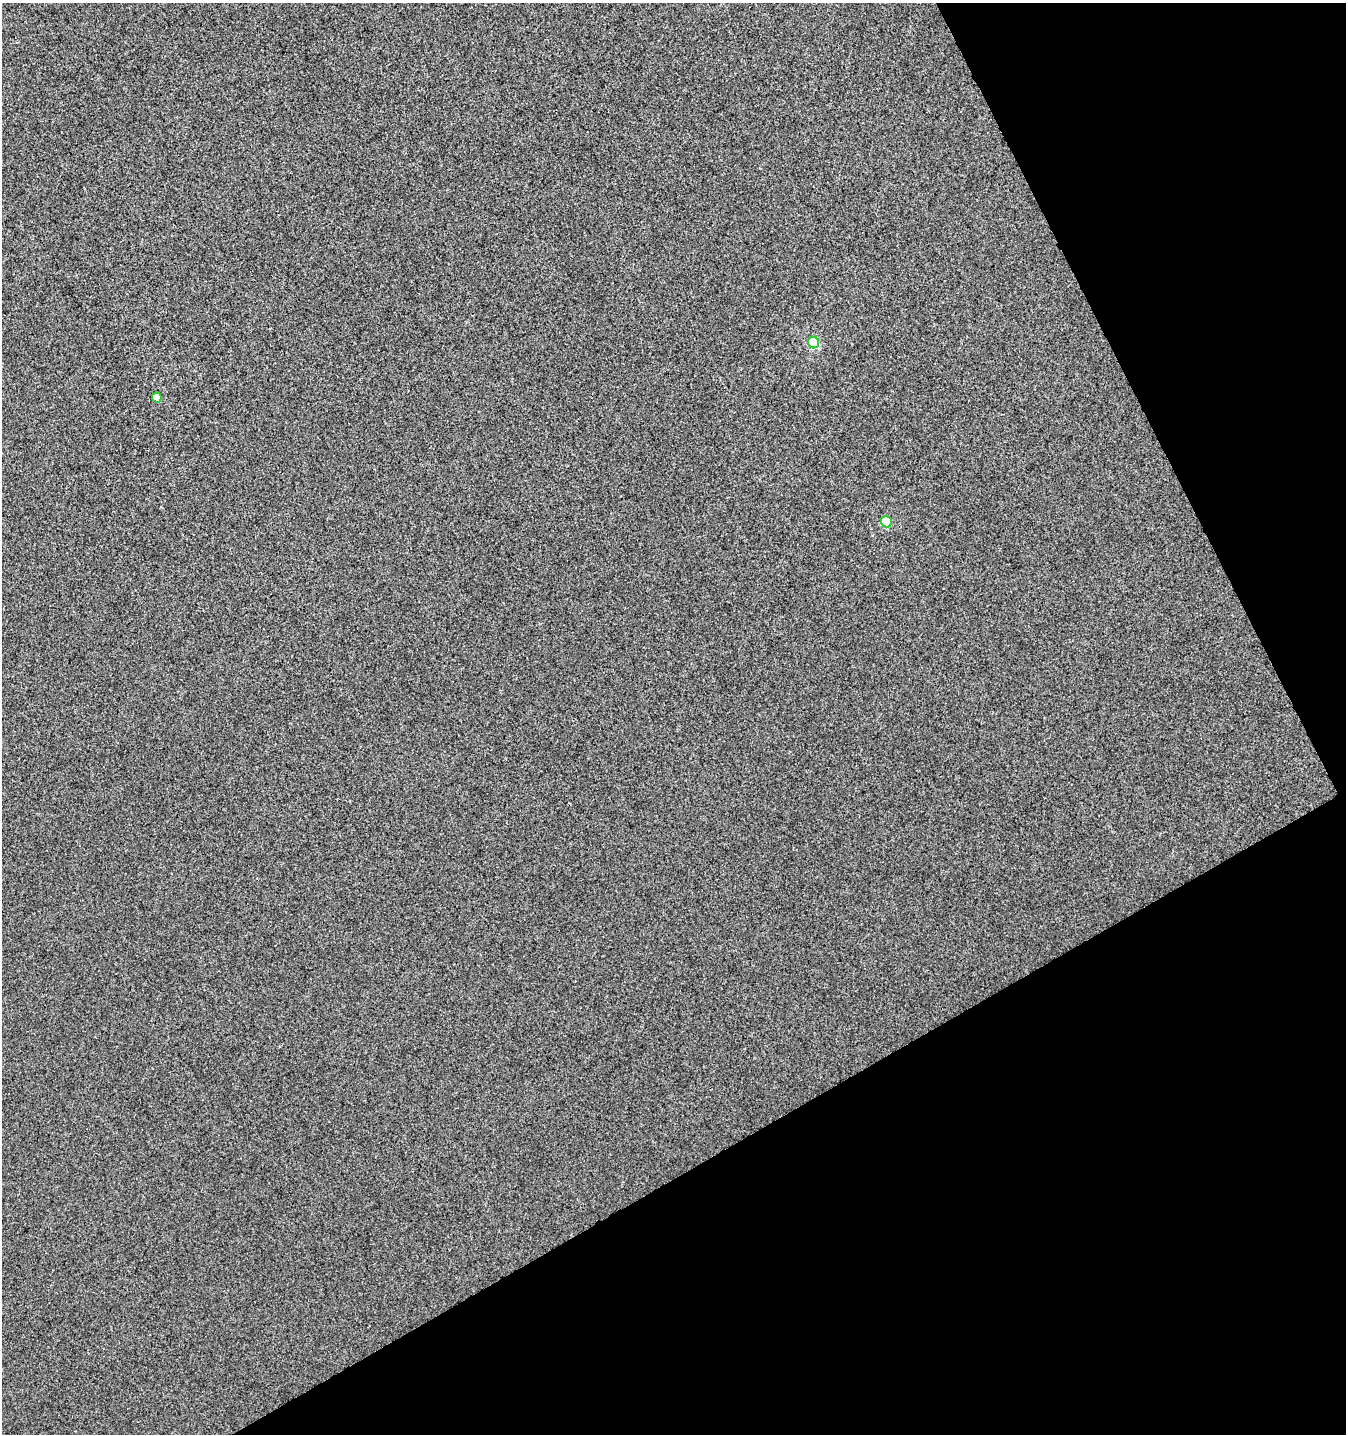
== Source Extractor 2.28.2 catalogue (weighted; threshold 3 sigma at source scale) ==
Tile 12 of 4 x 4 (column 4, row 3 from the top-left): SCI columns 4222-5565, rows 1485-2916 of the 5696 x 5835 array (HDU 1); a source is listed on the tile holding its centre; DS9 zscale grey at full resolution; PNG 1348 x 1436 px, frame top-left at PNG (2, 3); each listed source drawn as its Kron ellipse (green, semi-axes under 4 px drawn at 4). Shown black and unused: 27% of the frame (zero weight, under 3 of 4 exposures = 5% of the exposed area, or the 3 px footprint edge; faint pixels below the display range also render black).
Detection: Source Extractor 2.28.2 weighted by HDU 2 'WHT'; one run over the whole footprint, this tile lists its part. Background -4.85e-06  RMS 0.0049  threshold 0.0221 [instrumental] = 3 sigma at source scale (4.5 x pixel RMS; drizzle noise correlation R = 1.50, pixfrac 1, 0.0396/0.0396 arcsec/px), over >= 5 px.
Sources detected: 3; all 3 listed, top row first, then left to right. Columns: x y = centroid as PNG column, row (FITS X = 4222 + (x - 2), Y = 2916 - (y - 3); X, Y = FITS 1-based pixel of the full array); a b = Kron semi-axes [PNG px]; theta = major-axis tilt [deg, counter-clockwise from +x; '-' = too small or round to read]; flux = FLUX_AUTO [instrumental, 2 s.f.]
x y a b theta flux
814 343 6 5 - 32
157 397 5 4 - 7.8
886 522 5 5 - 14